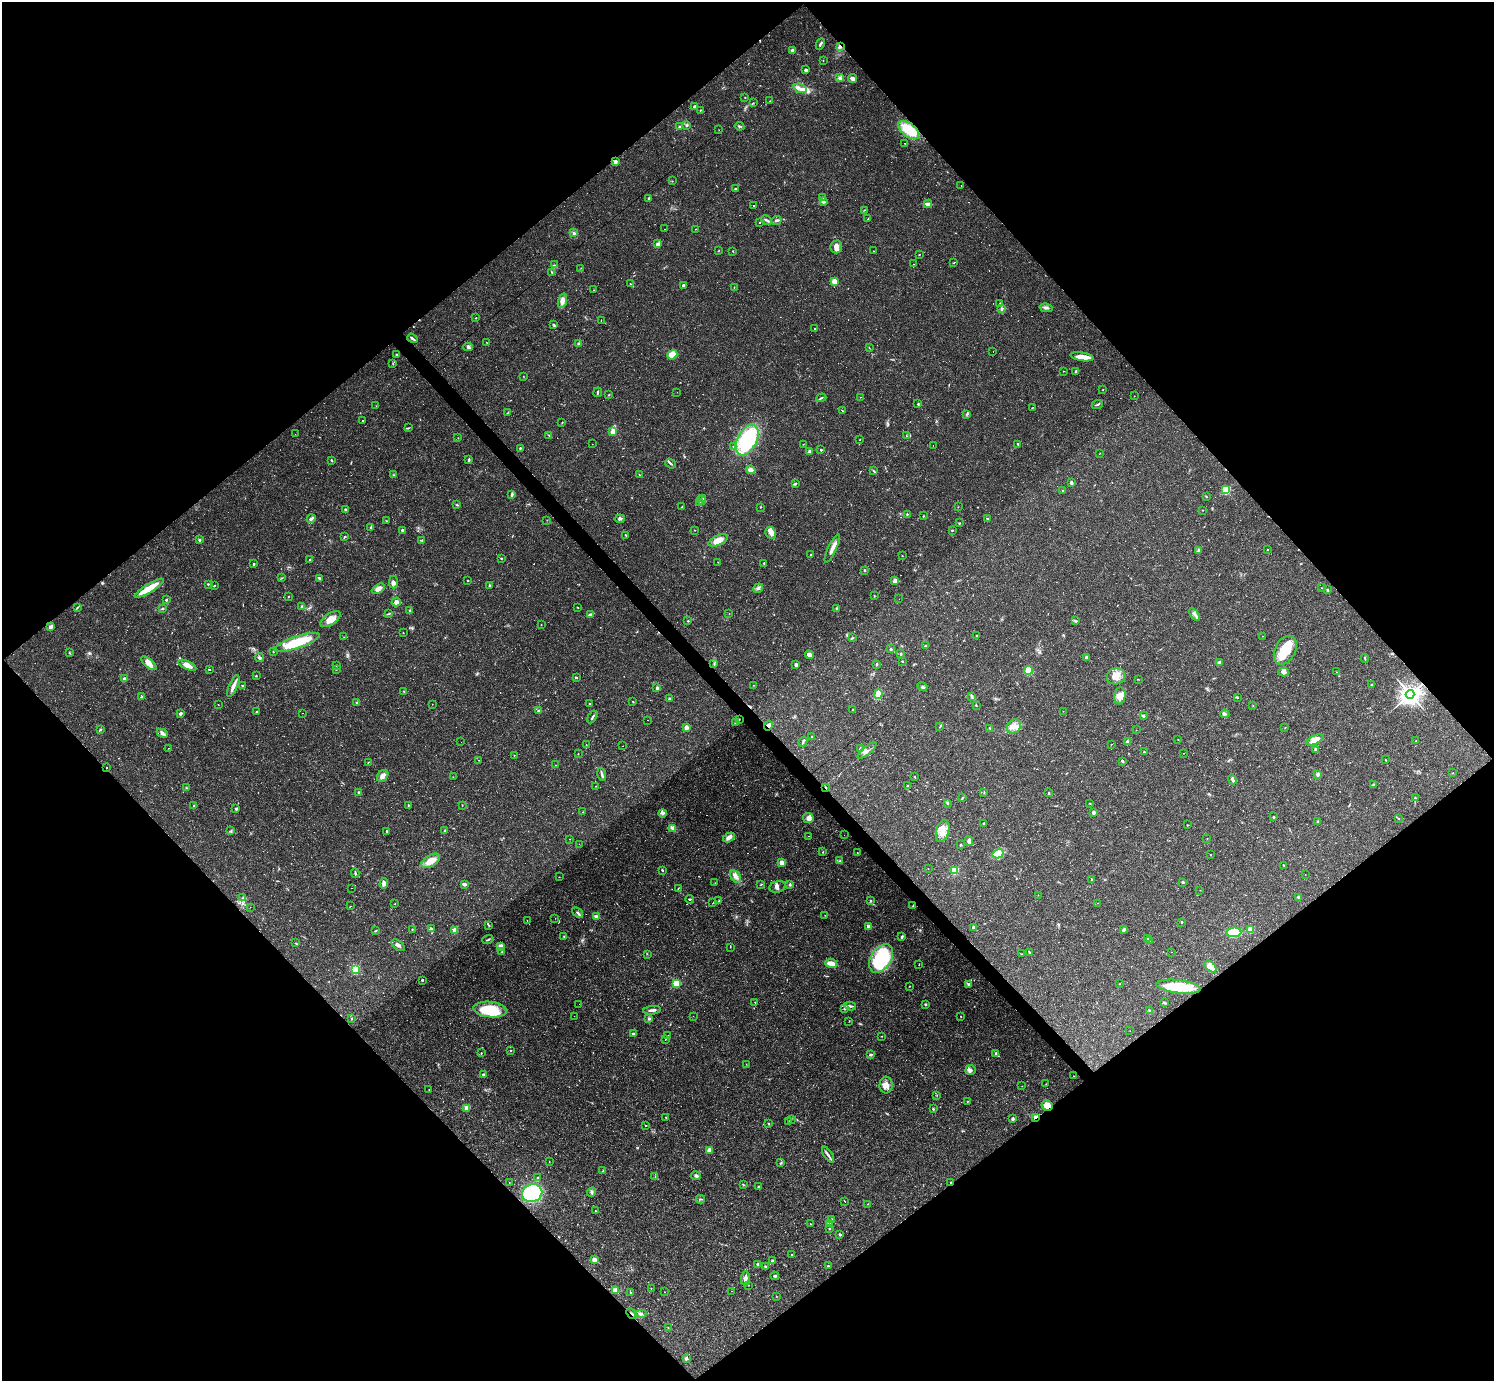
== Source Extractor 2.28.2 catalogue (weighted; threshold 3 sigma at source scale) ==
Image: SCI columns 5-5971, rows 294-5806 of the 5974 x 5972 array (HDU 1 of 3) = the unmasked area's bounding box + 8 px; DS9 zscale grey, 4 x 4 block average (1 PNG px = mean of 4 x 4 image px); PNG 1496 x 1383 px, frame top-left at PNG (2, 2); each listed source drawn as its Kron ellipse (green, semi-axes under 4 px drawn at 4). Shown black and unused: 51% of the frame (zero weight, under 2 of 3 exposures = <1% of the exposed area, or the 3 px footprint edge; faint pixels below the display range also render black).
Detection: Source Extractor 2.28.2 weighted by HDU 2 'WHT'. Background 0.0633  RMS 0.0061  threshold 0.0274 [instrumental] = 3 sigma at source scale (4.5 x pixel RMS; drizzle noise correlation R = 1.50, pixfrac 1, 0.05/0.05 arcsec/px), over >= 5 px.
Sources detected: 873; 18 too faint to see at this stretch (4 x 4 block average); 1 inside a brighter object's white glare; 149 cosmic-ray / hot-pixel residue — neither listed nor drawn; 7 coinciding with a brighter row at this scale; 25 inside a brighter listed object's ellipse — not listed separately; of the other 673, all 500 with FLUX_AUTO >= 1.03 (the completeness limit of this list) listed and drawn (173 fainter detections not listed), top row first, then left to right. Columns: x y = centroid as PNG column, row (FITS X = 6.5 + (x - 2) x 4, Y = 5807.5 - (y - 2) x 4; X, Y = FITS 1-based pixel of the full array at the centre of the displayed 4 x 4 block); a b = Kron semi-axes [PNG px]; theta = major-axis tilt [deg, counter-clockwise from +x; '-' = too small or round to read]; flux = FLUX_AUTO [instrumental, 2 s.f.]
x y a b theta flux
820 44 6 2 66 7.2
840 46 3 2 - 6.2
792 50 3 3 - 7.8
823 60 2 2 - 1.1
806 70 2 2 - 16
840 78 4 3 - 8.3
852 79 4 3 - 16
800 88 7 2 -20 10
745 97 2 2 - 1.2
770 101 2 2 - 1.6
753 103 3 2 - 2.2
695 106 2 2 - 12
700 110 2 2 - 1.6
686 125 3 2 - 3.3
739 126 5 2 - 4.1
680 127 3 3 - 4.8
719 130 2 2 - 1.4
909 130 12 6 -38 100
904 143 2 2 - 1.3
615 162 2 2 - 47
672 181 2 2 - 1.4
961 185 2 2 - 7.3
736 189 3 2 - 5.7
649 198 2 2 - 4.3
822 198 2 2 - 2.8
823 202 3 2 - 4.4
928 204 4 2 - 24
754 206 2 2 - 3.8
864 210 3 2 - 1.9
868 219 2 2 - 2.6
766 220 6 2 -27 7.1
776 220 5 3 - 8.1
760 222 2 2 - 190
664 229 2 2 - 25
695 229 2 2 - 1.3
574 233 3 2 - 5.7
658 244 3 3 - 7.1
836 247 6 6 - 24
718 251 2 2 - 1.6
733 251 2 2 - 1.8
874 251 2 2 - 1.4
919 255 2 2 - 1.7
954 262 2 2 - 1.6
914 264 2 2 - 3.3
554 265 4 2 - 3.9
581 268 2 2 - 1.4
552 272 3 2 - 3.2
834 281 2 2 - 86
630 284 2 2 - 2.2
683 285 2 2 - 18
734 288 2 2 - 1.2
594 290 2 2 - 1
562 301 7 4 74 24
1000 303 2 2 - 1.9
1046 308 6 2 -12 8.3
1001 309 4 2 - 5.6
476 318 2 2 - 2.7
601 320 2 2 - 120
554 325 4 2 - 5.1
815 329 2 2 - 1.7
412 338 5 2 - 7.5
486 342 2 2 - 1.4
579 344 2 2 - 30
468 347 4 4 - 8.7
869 348 2 2 - 1.2
993 351 2 2 - 3.3
397 354 3 2 - 1.8
672 355 5 4 - 38
1082 357 11 3 -9 48
393 364 2 2 - 2
1063 371 2 2 - 1.8
1076 371 3 2 - 3.5
523 376 2 2 - 1.2
1103 390 2 2 - 1.1
598 392 5 2 - 5.7
677 392 2 2 - 1.8
609 395 2 2 - 2.2
1134 396 2 2 - 1.2
861 397 2 2 - 2.1
821 398 5 2 - 4.9
918 404 3 2 - 2.5
1097 404 5 2 - 5.5
376 406 2 2 - 2.3
1032 408 2 2 - 1.1
842 411 2 2 - 1.6
507 413 2 2 - 1.2
967 414 3 2 - 2.9
363 421 2 2 - 6.9
562 423 2 2 - 1.7
408 428 4 2 - 3
613 432 3 2 - 44
295 434 2 2 - 9.2
549 435 4 2 - 3.6
906 436 2 2 - 2.1
458 438 2 2 - 1.2
860 439 2 2 - 1.5
747 440 16 9 62 310
592 444 2 2 - 1.3
803 444 2 2 - 1.3
1018 444 3 2 - 4
933 445 2 2 - 1.1
733 447 2 2 - 1.4
520 448 2 2 - 12
820 449 3 2 - 2.4
810 451 3 2 - 11
1100 453 2 2 - 1.1
331 460 3 2 - 4.2
469 460 3 2 - 5.8
671 464 6 2 -38 5.9
751 470 5 4 - 18
874 471 4 2 - 3.6
394 475 3 2 - 2
639 475 2 2 - 1
795 483 3 2 - 4
1071 483 2 2 - 13
1063 490 2 2 - 1.6
1226 490 2 2 - 310
512 495 3 2 - 6.5
1206 496 3 2 - 1.9
703 498 3 2 - 2.4
701 500 4 2 - 4.7
700 503 2 2 - 2.4
457 505 2 2 - 2.1
682 507 3 2 - 2.1
760 507 2 2 - 1.7
958 507 2 2 - 1.3
345 509 2 2 - 9.3
1203 510 2 2 - 1.6
907 514 3 2 - 2.8
923 516 3 2 - 2
311 519 5 3 - 9.6
620 519 5 3 - 8.1
987 519 2 2 - 3
547 520 2 2 - 1.1
387 521 2 2 - 2.1
959 523 2 2 - 2.1
371 527 2 2 - 12
402 530 2 2 - 13
695 530 2 2 - 1.5
952 530 2 2 - 3.9
771 533 6 5 - 19
626 535 3 2 - 2.8
345 536 3 2 - 2.7
199 540 2 2 - 17
422 540 2 2 - 2.2
718 540 10 5 23 43
832 548 15 3 64 26
1267 549 2 2 - 2
1198 551 4 2 - 13
810 554 2 2 - 1.9
902 556 2 2 - 3.7
501 558 2 2 - 4
310 560 2 2 - 7.3
718 562 2 2 - 1.3
764 563 2 2 - 3.5
254 564 2 2 - 12
864 570 2 2 - 15
282 578 4 2 - 2.6
319 578 4 2 - 6.4
468 580 2 2 - 6.5
895 581 2 2 - 23
393 582 6 4 90 14
208 584 2 2 - 5.8
489 585 2 2 - 3
214 586 3 2 - 2.4
149 588 17 4 31 75
758 588 5 3 - 9.1
1321 588 2 2 - 1.1
378 589 7 3 30 27
1327 590 2 2 - 4.5
875 596 2 2 - 1.2
288 597 2 2 - 1.6
899 599 2 2 - 33
166 600 2 2 - 7.3
396 602 4 4 - 14
302 606 3 2 - 3.3
578 607 3 2 - 1.8
77 608 3 2 - 2.4
163 608 3 2 - 3.7
837 609 2 2 - 22
410 611 4 2 - 6.1
729 613 2 2 - 1.1
388 614 3 2 - 2
590 614 3 3 - 5
1195 614 7 3 -57 11
331 619 11 5 35 36
688 621 2 2 - 2.8
1075 621 4 2 - 5.1
541 624 2 2 - 1.4
50 627 3 3 - 14
403 633 2 2 - 2
977 636 2 2 - 4.7
1262 636 2 2 - 1.5
344 637 2 2 - 1.1
852 638 3 2 - 3.1
297 642 24 6 19 150
925 646 2 2 - 3.1
891 649 2 2 - 17
1285 650 15 10 63 78
273 652 2 2 - 1.8
69 653 3 2 - 2.9
901 654 2 2 - 6.1
809 655 4 3 - 14
1087 657 2 2 - 21
259 658 4 3 - 7.3
1365 658 4 2 - 3.8
902 661 2 2 - 3.5
149 663 9 4 -40 37
714 663 2 2 - 2
1219 663 3 3 - 11
877 664 4 2 - 3.9
187 665 9 3 -24 33
337 665 2 2 - 6.4
796 665 2 2 - 19
336 669 2 2 - 1.8
209 670 3 2 - 2.6
1028 670 4 4 - 41
1284 672 5 4 - 12
1337 672 2 2 - 1.3
256 676 2 2 - 2
1116 676 9 8 - 39
576 677 2 2 - 4.2
125 679 2 2 - 32
1138 679 2 2 - 1.2
242 685 2 2 - 2.4
753 685 2 2 - 2.2
1371 685 2 2 - 9.8
233 686 12 2 67 27
922 686 5 2 - 5.5
657 688 2 2 - 11
404 691 3 2 - 2.4
878 694 4 3 - 61
1410 694 4 3 - 3600
972 696 3 2 - 9.6
1120 696 8 5 83 25
142 697 3 2 - 3.9
1237 698 2 2 - 1.5
669 699 3 3 - 3.5
633 702 2 2 - 1.9
356 703 3 2 - 2.8
432 704 2 2 - 1.2
589 704 2 2 - 2.2
218 705 2 2 - 1.1
976 705 3 2 - 2.9
1253 705 2 2 - 1.2
852 710 2 2 - 2.1
538 711 3 2 - 3.8
1063 711 2 2 - 1.7
257 712 2 2 - 3.1
303 713 2 2 - 2.2
180 714 3 3 - 6.3
1225 714 5 3 - 6.7
1143 716 3 3 - 5
592 717 7 2 59 6.8
739 719 2 2 - 2.2
647 720 2 2 - 19
736 723 2 2 - 23
768 725 5 3 - 15
1014 726 7 6 - 26
686 727 2 2 - 27
940 727 3 2 - 2.2
990 728 3 2 - 3.6
1285 728 2 2 - 1.1
100 730 3 2 - 3.9
1136 730 2 2 - 1.7
162 733 6 3 -27 9.8
812 737 2 2 - 2.1
1178 740 2 2 - 1.1
1315 740 9 4 27 41
1416 741 2 2 - 1.9
461 742 2 2 - 5.9
803 742 5 2 - 5.1
1128 742 2 2 - 23
1111 744 2 2 - 1.2
586 745 2 2 - 2.5
622 746 2 2 - 49
168 748 3 2 - 1.2
860 748 4 3 - 4.1
1315 749 2 2 - 3.7
867 750 11 4 40 16
1144 752 2 2 - 3.4
1184 753 2 2 - 1.2
578 754 2 2 - 1.7
514 755 2 2 - 1.5
478 760 2 2 - 1.1
1386 760 2 2 - 3
1122 761 3 2 - 5.5
368 762 3 2 - 1.6
555 765 2 2 - 1.1
107 768 2 2 - 2.2
1452 773 2 2 - 1.4
602 774 6 2 -76 9.5
1318 774 2 2 - 62
383 776 6 5 - 22
453 777 2 2 - 1
915 777 3 2 - 2.5
1232 779 5 2 - 9.4
1374 784 3 2 - 2
596 786 2 2 - 1.1
907 786 2 2 - 3.9
826 787 3 2 - 3.3
187 788 2 2 - 2.7
359 792 2 2 - 26
984 793 2 2 - 1.6
1049 793 3 2 - 2.7
962 798 3 2 - 2.8
1415 798 3 2 - 2.6
947 803 3 2 - 3.1
1090 803 2 2 - 1.6
408 805 3 2 - 2
462 805 2 2 - 2
194 806 2 2 - 7
236 809 2 2 - 15
583 812 2 2 - 1.4
1093 812 4 3 - 7.2
663 813 4 3 - 6.7
1274 817 2 2 - 5.1
808 818 5 5 - 20
1399 818 2 2 - 2.6
1318 821 2 2 - 5.9
983 823 2 2 - 2.1
1187 825 3 2 - 1.7
673 828 3 3 - 15
231 831 3 2 - 3.1
387 831 2 2 - 5.6
445 831 3 2 - 2.5
943 831 11 6 74 43
844 835 2 2 - 2.5
808 836 2 2 - 1.1
729 837 6 3 31 20
1207 838 2 2 - 1.2
570 839 2 2 - 1.6
969 841 5 4 - 12
579 844 2 2 - 2.3
960 845 2 2 - 3.4
823 852 2 2 - 1.1
857 853 2 2 - 1.7
998 854 6 4 30 26
1210 855 2 2 - 1.9
431 861 10 5 30 51
840 861 3 2 - 5.2
782 863 2 2 - 110
1284 865 2 2 - 2.1
928 868 2 2 - 1.2
662 870 3 2 - 5.2
954 870 2 2 - 290
355 873 4 2 - 5.3
1305 875 2 2 - 1.3
736 876 7 4 -57 16
559 877 2 2 - 1.4
1092 879 2 2 - 6.5
1183 882 3 2 - 4.1
384 883 5 4 - 13
715 883 2 2 - 1.6
464 884 4 2 - 11
790 884 3 2 - 5.2
761 885 4 2 - 2
778 887 8 5 17 14
351 888 2 2 - 4.5
678 888 3 2 - 2.1
1200 890 2 2 - 1.3
1038 895 2 2 - 2.6
1299 897 3 3 - 7.8
242 898 2 2 - 1.8
690 899 4 2 - 3.8
870 900 3 2 - 3.2
719 901 3 2 - 2.3
713 903 2 2 - 1.2
1098 903 2 2 - 1.2
395 904 2 2 - 1.2
350 906 2 2 - 1.2
913 906 3 2 - 2.9
250 907 2 2 - 2
578 913 6 2 -40 6.3
825 915 2 2 - 1.4
596 917 4 3 - 12
555 918 2 2 - 14
527 921 2 2 - 1.4
1182 922 2 2 - 11
489 925 4 2 - 3.2
869 926 2 2 - 29
973 927 2 2 - 13
432 928 3 2 - 2.7
412 929 2 2 - 2.1
1251 929 2 2 - 81
455 930 3 2 - 37
1124 930 2 2 - 12
375 931 3 2 - 2.8
1234 932 7 4 4 110
564 936 2 2 - 2
902 937 4 2 - 4.6
1148 938 3 2 - 3.9
488 940 5 2 - 4.3
1150 940 2 2 - 3.4
295 943 2 2 - 2
398 945 8 3 -38 11
500 946 2 2 - 130
730 947 3 2 - 1.8
502 952 2 2 - 3
1029 952 3 2 - 5.5
1172 952 2 2 - 1.6
647 954 2 2 - 1.1
1021 954 2 2 - 1.8
881 958 16 10 57 320
831 963 6 3 -11 34
919 964 3 2 - 1.6
1210 966 7 4 -44 32
355 969 3 3 - 160
422 980 2 2 - 5.2
676 983 2 2 - 220
969 984 2 2 - 21
1119 984 2 2 - 1.7
910 986 2 2 - 1.8
1179 987 22 6 -7 150
755 1002 2 2 - 1.7
1165 1003 3 2 - 3.9
579 1004 2 2 - 2.9
925 1004 2 2 - 5.2
850 1006 6 2 -12 6.2
844 1009 2 2 - 3.2
490 1010 17 7 -5 140
652 1010 9 2 7 12
1150 1011 2 2 - 2.1
574 1016 2 2 - 1.4
693 1016 2 2 - 1.6
961 1016 2 2 - 4.2
352 1019 2 2 - 2.5
649 1019 2 2 - 7.3
849 1021 3 2 - 1.5
1130 1031 2 2 - 1.5
633 1034 2 2 - 22
668 1036 2 2 - 5.1
881 1036 2 2 - 1.9
665 1039 2 2 - 1.3
510 1051 2 2 - 2.9
481 1053 2 2 - 2.1
996 1053 3 2 - 3.4
871 1055 2 2 - 16
746 1064 2 2 - 1.5
970 1070 5 5 - 11
483 1075 2 2 - 13
1073 1076 2 2 - 1.3
1046 1084 2 2 - 1.2
886 1085 8 6 85 25
1022 1086 2 2 - 1.1
429 1089 2 2 - 2.4
937 1095 2 2 - 1.7
967 1101 2 2 - 1.5
1047 1105 5 5 - 31
467 1108 2 2 - 97
933 1109 3 2 - 4.6
666 1117 2 2 - 2
1035 1117 2 2 - 77
791 1119 2 2 - 1.7
1012 1119 3 2 - 8.4
789 1121 2 2 - 1.7
769 1124 2 2 - 1.9
646 1126 2 2 - 2.2
710 1150 3 3 - 21
828 1155 9 2 -57 11
549 1162 2 2 - 2
781 1163 3 2 - 3.1
603 1171 2 2 - 1.4
696 1176 5 3 - 7.1
655 1177 2 2 - 2.7
538 1178 3 2 - 3.7
951 1182 2 2 - 5.8
509 1183 2 2 - 2.8
743 1185 3 2 - 3.3
758 1187 2 2 - 8.6
592 1192 5 3 - 6.9
532 1193 10 8 22 290
700 1199 4 2 - 4.4
845 1201 2 2 - 1.6
868 1204 2 2 - 2.9
595 1211 2 2 - 3.7
832 1220 3 3 - 3.9
830 1223 2 2 - 11
810 1224 2 2 - 2.3
829 1228 2 2 - 2.7
840 1234 3 2 - 4.5
792 1255 2 2 - 2.6
594 1259 2 2 - 44
772 1261 3 2 - 4
758 1264 3 3 - 4.3
828 1266 2 2 - 4.9
765 1267 2 2 - 8.2
775 1276 4 2 - 5.2
745 1278 7 3 84 12
748 1285 2 2 - 2
651 1288 2 2 - 2
615 1290 2 2 - 51
732 1291 2 2 - 170
630 1292 2 2 - 2
665 1292 2 2 - 2.2
776 1296 2 2 - 1.4
631 1314 6 2 -46 5.3
641 1314 5 3 - 8
668 1328 2 2 - 1.4
686 1358 2 2 - 19
Overlapping masked pixels (flux is a lower limit): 10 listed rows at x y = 840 46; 909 130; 1410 694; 739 719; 768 725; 826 787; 1047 1105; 1035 1117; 951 1182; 631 1314
Diffuse or blended objects may show on this block-average render without a row.